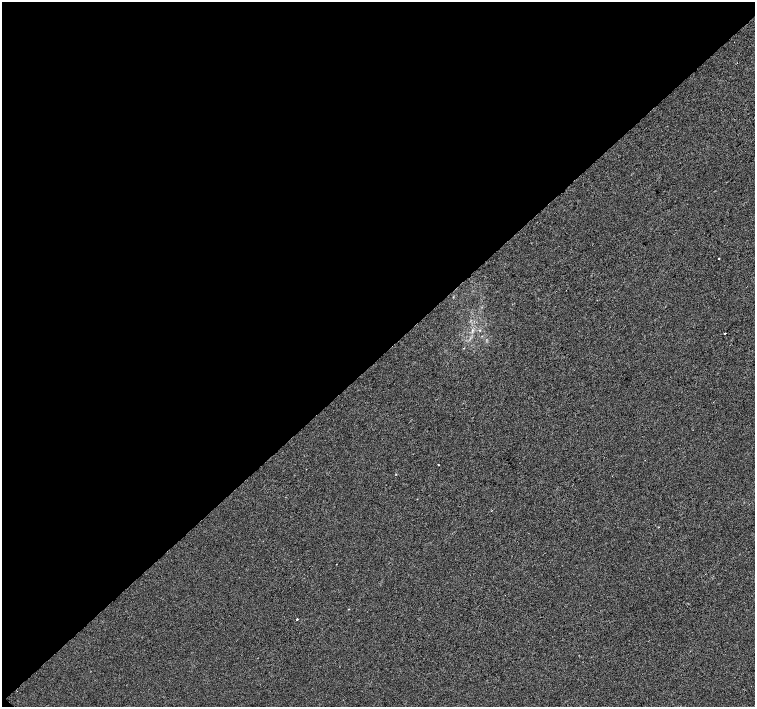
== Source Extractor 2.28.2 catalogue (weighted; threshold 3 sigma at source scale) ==
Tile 5 of 4 x 4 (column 1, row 2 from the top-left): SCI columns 4-1509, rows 3037-4446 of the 6027 x 6009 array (HDU 1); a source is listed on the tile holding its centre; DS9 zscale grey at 2 x 2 block average (1 PNG px = mean of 2 x 2 image px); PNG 757 x 709 px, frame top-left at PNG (2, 2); no overlay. Shown black and unused: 51% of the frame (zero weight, under 2 of 3 exposures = <1% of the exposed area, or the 3 px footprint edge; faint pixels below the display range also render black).
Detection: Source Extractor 2.28.2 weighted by HDU 2 'WHT'; one run over the whole footprint, this tile lists its part. Background -5.07e-04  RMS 0.0041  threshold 0.0186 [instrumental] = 3 sigma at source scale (4.5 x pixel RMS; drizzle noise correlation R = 1.50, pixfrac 1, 0.0396/0.0396 arcsec/px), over >= 5 px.
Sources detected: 5; all 5 listed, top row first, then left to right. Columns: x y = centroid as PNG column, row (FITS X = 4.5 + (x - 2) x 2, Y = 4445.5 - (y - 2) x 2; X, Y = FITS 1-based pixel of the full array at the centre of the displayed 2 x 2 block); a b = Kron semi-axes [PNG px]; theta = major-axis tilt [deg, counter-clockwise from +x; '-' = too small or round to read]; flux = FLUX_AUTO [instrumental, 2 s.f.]
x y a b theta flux
737 63 2 2 - 0.32
719 259 2 2 - 4.3
725 333 2 2 - 1.2
438 464 2 2 - 0.66
297 619 2 2 - 1.8